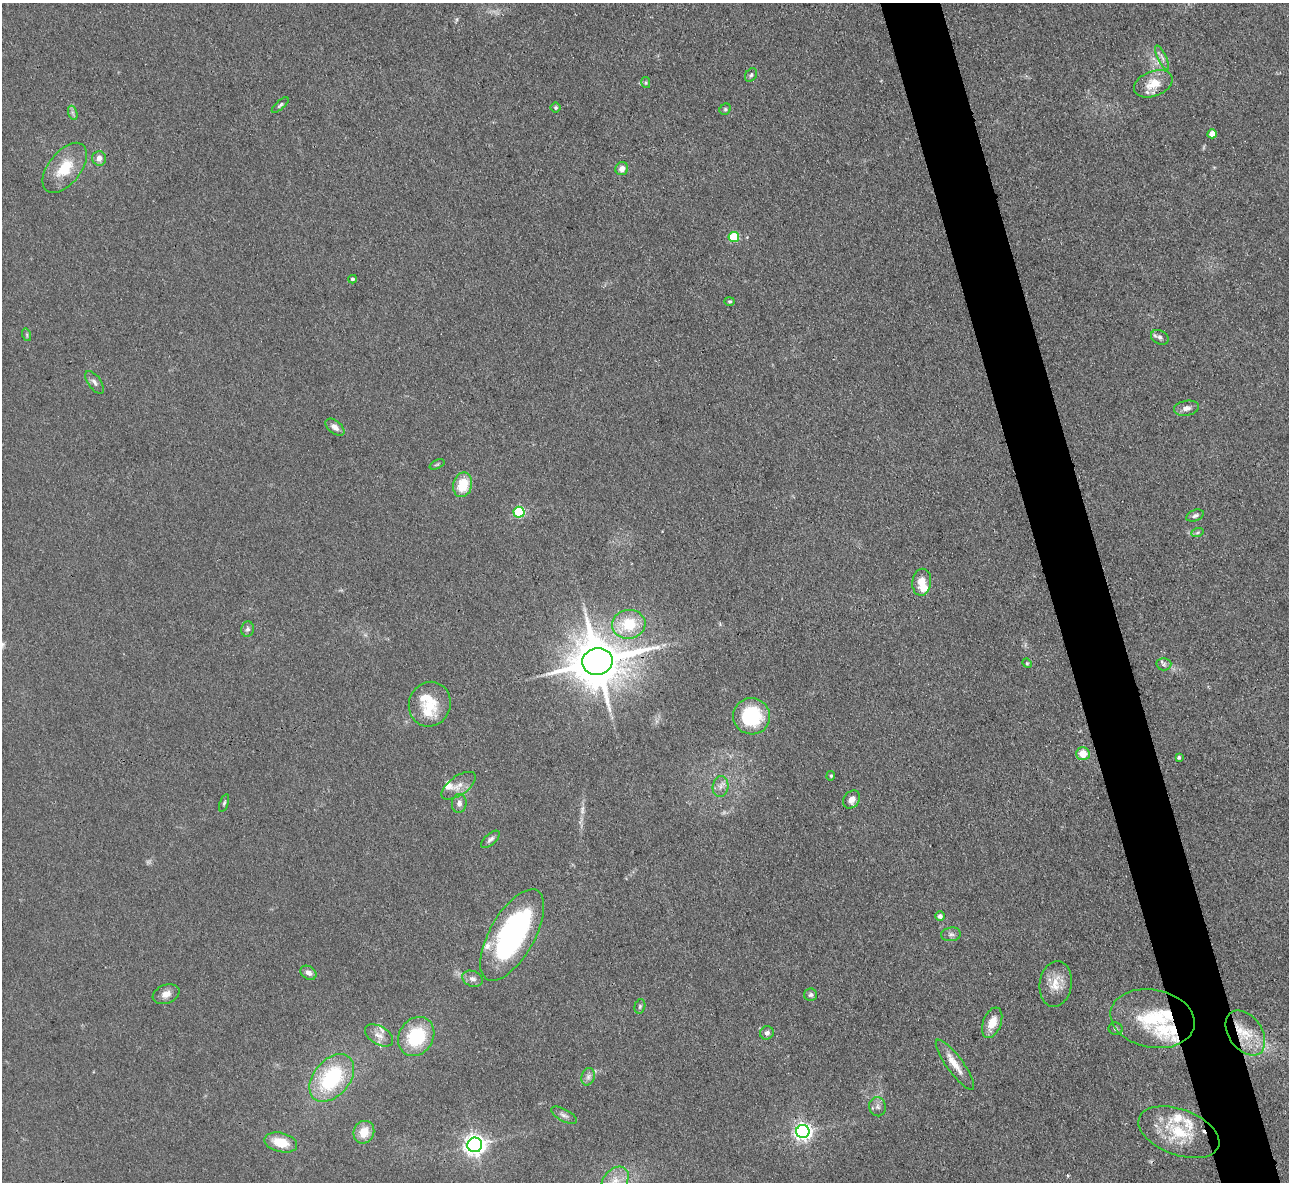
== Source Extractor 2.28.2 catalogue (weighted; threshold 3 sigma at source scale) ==
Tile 6 of 4 x 4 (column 2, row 2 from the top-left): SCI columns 1288-2574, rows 2628-3807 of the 5147 x 5132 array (HDU 1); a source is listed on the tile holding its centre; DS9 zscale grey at full resolution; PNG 1291 x 1184 px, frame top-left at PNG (2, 3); each listed source drawn as its Kron ellipse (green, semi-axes under 4 px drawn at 4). Shown black and unused: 5% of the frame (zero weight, under 3 of 4 exposures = <1% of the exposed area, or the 3 px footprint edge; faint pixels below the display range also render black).
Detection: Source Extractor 2.28.2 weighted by HDU 2 'WHT'; one run over the whole footprint, this tile lists its part. Background 0.0862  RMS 0.0069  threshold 0.0309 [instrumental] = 3 sigma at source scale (4.5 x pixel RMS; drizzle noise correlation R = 1.50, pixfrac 1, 0.05/0.05 arcsec/px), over >= 5 px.
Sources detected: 85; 2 too faint to see at this stretch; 1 cosmic-ray / hot-pixel residue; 1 long thin detection or spike segment (spike, bleed or trail) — neither listed nor drawn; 12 inside a brighter listed object's ellipse — not listed separately; the other 69 listed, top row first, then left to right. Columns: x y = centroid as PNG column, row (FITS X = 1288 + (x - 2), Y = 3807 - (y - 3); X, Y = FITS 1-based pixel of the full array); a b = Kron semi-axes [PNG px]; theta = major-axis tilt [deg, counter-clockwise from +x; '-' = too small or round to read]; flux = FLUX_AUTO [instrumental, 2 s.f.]
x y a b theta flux
1162 58 13 3 -64 2.2
751 75 7 5 54 1.6
646 83 5 4 - 0.96
1153 84 20 12 21 14
280 105 10 4 42 1.3
556 108 5 5 - 1
725 109 6 5 - 1.2
73 113 7 4 -71 1.6
1212 134 5 4 - 9.1
99 158 7 6 - 4.9
65 168 29 16 52 22
622 169 6 6 - 4.6
734 237 5 5 - 41
352 279 4 3 - 1.2
729 301 5 3 - 0.89
27 335 6 4 -72 0.98
1160 337 9 6 -28 2.5
94 382 13 6 -55 3
1186 408 12 7 11 4.1
335 427 11 6 -39 4.2
437 464 8 4 23 1.1
463 485 12 9 76 20
519 512 5 5 - 72
1195 516 9 5 21 2.2
1197 533 6 4 20 1.2
922 582 13 9 82 9.1
629 624 17 14 7 27
248 629 7 6 - 2.2
597 661 15 13 13 3800
1027 663 5 4 - 0.83
1164 664 7 6 - 1.9
430 704 22 21 - 20
752 716 18 18 - 49
1083 754 7 6 - 11
1179 757 4 3 - 1.2
831 776 5 4 - 0.91
458 786 20 9 35 6.8
721 787 10 7 78 3.8
852 799 9 7 53 4.5
224 803 9 4 69 1.2
459 803 9 7 83 3.6
490 839 11 5 41 2.3
940 916 5 4 - 3.1
951 934 10 7 7 2.4
512 935 51 22 60 150
308 973 8 6 -32 3.5
473 979 10 7 -21 3.6
1056 984 23 16 81 13
166 994 14 9 22 5.7
811 995 6 6 - 1.6
640 1006 7 5 75 1.3
1152 1019 42 29 -11 49
992 1023 16 9 68 10
1116 1029 7 6 - 1.5
767 1033 7 6 - 2.1
1245 1033 25 16 -55 20
379 1035 15 9 -31 5.3
416 1036 20 17 57 39
955 1065 30 8 -54 9.9
588 1077 9 6 75 2.6
332 1078 27 18 49 62
877 1107 10 8 -77 2.9
564 1115 14 6 -28 2.6
364 1132 11 10 - 12
803 1132 6 6 - 290
1179 1132 42 23 -20 36
281 1142 17 9 -14 17
475 1145 7 7 - 470
615 1181 16 11 48 10
Overlapping masked pixels (flux is a lower limit): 3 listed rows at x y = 1153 84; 597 661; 1152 1019
Isophote crosses this tile's border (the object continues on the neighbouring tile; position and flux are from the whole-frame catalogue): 1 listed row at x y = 615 1181